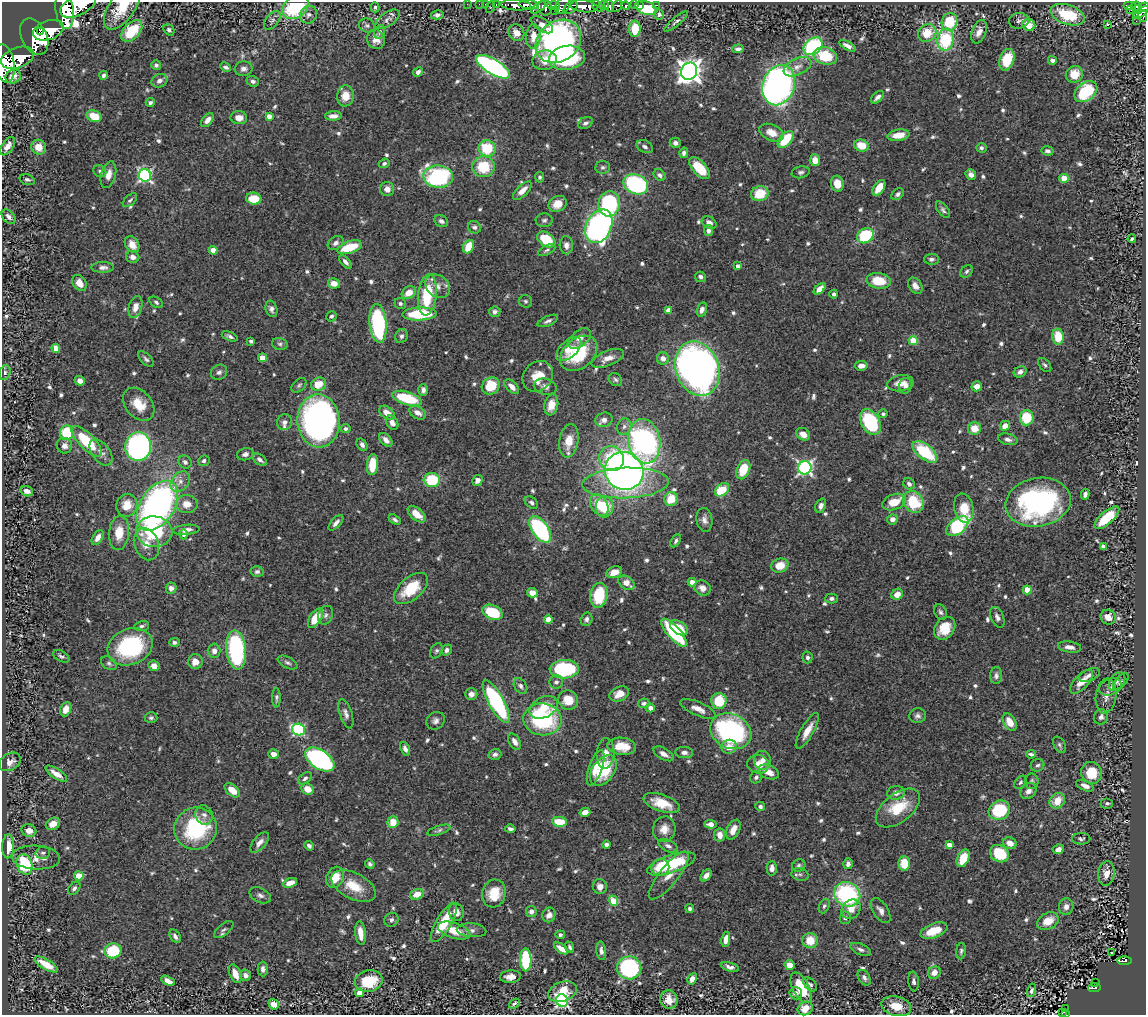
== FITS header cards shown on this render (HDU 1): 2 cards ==
NAXIS1  =                 1144
NAXIS2  =                 1013

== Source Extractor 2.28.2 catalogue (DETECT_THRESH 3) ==
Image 1144 x 1013 px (HDU 1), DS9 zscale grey, 1 PNG px = 1 image px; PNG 1148 x 1017 px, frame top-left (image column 1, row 1013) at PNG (2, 2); each listed source drawn as its Kron ellipse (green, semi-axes under 4 px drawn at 4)
Background 0.645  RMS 0.023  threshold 0.0694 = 3 sigma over >= 5 px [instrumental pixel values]
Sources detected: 753; of the 753, the 500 brightest by FLUX_AUTO listed and drawn (253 fainter detections omitted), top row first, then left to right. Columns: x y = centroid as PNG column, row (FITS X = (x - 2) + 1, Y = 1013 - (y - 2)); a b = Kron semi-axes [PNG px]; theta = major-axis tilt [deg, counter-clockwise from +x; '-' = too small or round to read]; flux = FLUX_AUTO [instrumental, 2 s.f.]
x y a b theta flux
467 4 2 2 - 6.4
479 4 2 2 - 7.4
486 4 3 3 - 45
496 4 3 2 - 22
78 5 19 10 27 3700
516 5 15 5 -3 1300
528 5 10 5 -7 1200
563 5 9 6 52 380
609 5 7 4 -60 540
634 5 3 2 - 12
639 5 3 2 - 11
656 5 3 2 - 15
1130 5 6 3 0 110
553 6 6 4 -4 380
584 6 13 6 -7 2300
598 6 7 4 -44 540
604 6 5 3 - 640
617 6 6 4 61 150
626 6 4 3 - 340
1136 6 5 3 - 96
122 7 26 12 55 44
295 7 14 10 37 120
375 7 5 3 - 3.9
490 7 6 3 63 74
538 7 8 4 33 200
1144 7 5 3 - 190
545 8 8 7 - 340
571 8 8 5 40 670
646 8 11 6 -20 130
1137 9 4 3 - 87
65 10 19 9 -82 4000
1131 10 2 2 - 4.2
554 11 2 2 - 15
1141 12 9 4 36 290
659 14 5 5 - 4.7
309 15 9 8 - 6.4
437 15 6 4 15 4.9
1068 15 18 9 -18 68
1143 16 6 4 -82 230
387 19 14 7 36 5.9
272 20 11 6 52 5.4
1019 21 10 7 10 6
1136 21 2 2 - 8.8
676 22 15 4 39 5.6
950 22 9 7 70 59
1108 24 3 3 - 46
367 25 8 6 -21 3.7
542 25 12 6 -34 14
1029 25 6 6 - 24
635 29 8 5 86 46
48 30 16 9 18 2600
169 30 6 5 - 4.4
40 31 3 3 - 640
132 31 13 8 47 60
380 32 7 5 66 4
979 32 12 7 70 11
516 33 9 7 -54 14
927 33 10 8 37 39
533 36 12 7 86 20
34 37 19 12 -64 3300
376 39 10 8 -66 14
946 40 11 8 79 100
558 41 24 20 38 580
813 46 10 7 38 160
847 46 9 4 -29 8.1
738 49 6 4 2 5.6
825 56 12 8 -15 61
17 58 17 10 20 2600
567 58 18 12 7 180
545 60 12 10 9 22
1007 60 11 7 71 56
1052 60 4 4 - 5.2
4 63 19 10 -79 3100
156 65 5 4 - 4.4
226 67 6 4 -28 4.4
493 67 19 7 -31 410
797 67 15 8 25 14
243 69 9 7 5 7
689 71 9 8 - 1500
418 72 5 4 - 5.7
1074 74 9 8 - 29
104 75 4 4 - 4.4
13 77 8 6 34 10
159 81 8 6 27 7.1
253 81 6 5 - 4.9
779 85 21 16 70 670
1086 92 13 9 38 94
345 96 10 8 83 21
877 97 8 4 42 6.2
150 102 4 4 - 4.1
94 116 7 5 -23 34
269 116 4 4 - 11
333 116 8 4 2 8.5
239 118 8 6 -4 12
207 120 8 5 52 9.5
585 123 7 5 28 5.3
772 133 13 8 -22 19
898 135 11 5 10 23
786 140 10 6 49 65
675 143 5 5 - 6
861 145 7 6 - 33
8 146 10 5 56 11
39 147 7 7 - 22
645 147 9 6 -28 5.6
487 148 8 8 - 61
981 148 5 5 - 4.4
1048 151 6 4 -9 5.1
684 153 5 4 - 5.9
815 160 6 5 - 18
384 163 5 4 - 3.7
483 167 11 10 - 62
603 167 7 6 - 4.1
700 168 13 7 -47 46
100 171 7 6 - 3.8
801 172 9 6 11 4.5
971 174 5 5 - 8.4
108 175 13 7 75 14
145 175 6 6 - 330
659 175 6 5 - 4.9
438 177 15 11 -5 240
540 177 5 4 - 3.7
1064 178 4 4 - 33
27 179 8 5 -17 4.1
636 184 13 9 -24 180
837 184 8 6 -74 18
879 188 8 5 56 24
387 189 7 7 - 9.8
522 191 12 5 44 15
760 194 9 7 20 45
898 194 7 5 41 4.8
254 199 7 6 - 37
130 200 9 5 44 3.7
558 204 9 7 31 20
609 204 12 10 83 170
943 210 10 5 -52 4.4
9 217 8 5 -46 6.3
544 220 8 7 - 4.5
441 221 7 5 -29 5.8
709 223 8 5 -32 10
599 226 18 12 65 540
474 227 7 6 - 4.3
708 230 5 4 - 7.1
865 236 9 7 30 90
1132 238 4 3 - 3.5
546 239 10 6 -34 57
336 243 8 6 33 7.2
132 244 9 6 -58 18
566 245 9 6 -86 8
350 247 13 6 18 60
468 247 7 5 65 31
213 250 4 4 - 23
547 250 9 4 25 4.2
133 257 7 6 - 9.3
931 259 7 5 1 4.8
345 262 8 4 -48 6
738 266 4 4 - 7.2
103 267 11 5 0 6.7
967 271 7 5 46 3.6
700 277 5 5 - 5.1
878 281 12 8 -7 43
79 283 9 6 -56 17
334 283 6 5 - 14
438 286 14 10 -41 16
915 286 9 6 -54 9.2
820 289 7 4 46 14
409 293 7 5 32 18
834 294 4 4 - 3.9
427 295 20 9 83 81
526 301 6 6 - 3.4
156 302 7 5 -34 3.5
400 304 6 5 - 3.5
135 307 11 6 74 14
271 309 8 5 -74 5.9
702 309 7 5 73 7.8
668 310 4 4 - 15
495 312 6 5 - 4.9
420 314 17 6 2 96
331 316 5 5 - 3.6
548 321 11 5 24 5.2
378 323 19 8 -84 210
230 336 8 4 -22 4.6
401 336 7 6 - 4.9
1058 337 8 6 -83 38
580 338 13 7 39 10
251 341 4 3 - 3.4
913 341 4 4 - 56
280 344 8 6 -14 4.3
56 348 4 4 - 20
569 349 15 8 43 15
579 353 21 15 40 94
262 358 4 4 - 33
608 358 17 7 22 16
663 358 6 6 - 9.7
146 359 10 5 -46 4.2
1045 365 8 5 -50 3.6
861 366 6 4 8 11
697 369 28 21 -71 1000
219 372 8 7 - 5.5
1020 372 7 5 33 6.3
5 373 8 5 74 4.4
538 376 17 14 48 28
615 380 7 6 - 3.7
80 381 5 4 - 8.9
900 383 13 8 8 15
319 384 8 6 22 26
299 385 8 6 44 3.6
491 386 9 8 - 47
905 386 8 6 74 8.5
977 386 5 5 - 12
512 387 9 5 -45 11
545 387 11 8 -13 8.1
423 390 6 4 89 6.8
407 398 15 6 -17 80
139 404 19 13 -49 30
551 405 10 7 78 19
387 413 9 5 -36 15
418 413 9 6 -30 12
883 414 4 4 - 3.5
1027 418 7 7 - 54
604 420 8 7 - 9.8
318 421 26 21 -86 600
285 422 8 7 - 6.8
870 422 14 9 -59 130
392 423 8 5 -57 9.1
624 426 8 7 - 6.1
1005 426 5 5 - 13
974 428 6 6 - 26
346 429 5 4 - 4.4
67 433 7 6 - 74
803 434 7 6 - 12
1008 439 10 5 -13 6.3
386 440 8 5 -47 8
87 441 20 7 -45 83
569 441 17 9 81 27
644 441 22 16 -80 430
362 445 6 5 - 6
64 446 8 7 - 8.9
138 447 14 13 - 390
101 452 15 9 -52 10
925 452 14 7 -39 92
245 454 8 6 15 6.7
612 459 13 12 - 58
260 460 8 5 -35 5.9
204 461 6 5 - 4.1
185 462 7 6 - 5.1
372 465 10 5 85 42
805 468 7 6 - 390
743 470 10 6 68 48
624 471 19 18 - 690
432 480 8 7 - 69
477 480 6 5 - 6.9
180 481 11 8 48 11
626 483 43 15 2 220
909 484 6 5 - 5.5
722 490 8 5 40 62
27 491 6 5 - 11
1085 494 5 4 - 5.9
671 499 7 6 - 34
894 502 12 7 20 31
914 502 11 9 -52 69
1038 502 33 24 10 300
531 503 7 5 -40 4.1
187 504 11 9 -4 17
127 505 11 10 - 25
599 505 11 8 -58 30
157 506 28 17 57 550
821 506 7 5 67 7.9
605 507 10 9 - 55
964 508 14 9 -78 35
417 514 10 6 -42 19
1107 518 15 6 41 56
892 519 5 5 - 9.2
395 520 6 4 -33 4.1
704 520 12 8 -83 8.7
336 523 10 4 47 7.2
957 526 13 7 39 140
540 529 15 8 -55 180
186 530 13 5 4 9.5
154 532 18 15 -5 130
119 533 17 10 84 31
184 534 5 4 - 6.4
98 538 8 5 59 12
676 541 7 4 60 3.5
146 544 16 12 -69 21
1103 547 4 4 - 10
780 566 9 7 18 27
257 572 6 5 - 4.3
614 572 8 5 19 15
692 582 4 4 - 17
626 583 9 6 -33 15
171 588 5 5 - 7.6
702 588 8 7 - 12
411 589 20 11 41 62
1027 590 4 4 - 43
532 593 5 5 - 12
897 594 6 5 - 14
599 595 12 8 80 63
832 598 6 5 - 4.7
492 612 10 7 -24 65
940 612 8 6 -63 4.3
326 615 10 7 67 6.4
997 617 11 6 -66 6.6
1108 617 8 7 - 17
315 618 11 6 57 38
548 619 4 4 - 27
586 619 7 6 - 5.5
142 626 7 5 10 4.1
679 628 10 6 -34 28
945 628 12 9 52 30
674 633 17 6 -49 130
174 642 5 4 - 3.7
130 647 23 18 22 150
1070 647 12 5 -7 10
236 650 19 10 -84 180
447 650 6 5 - 4.9
214 651 7 6 - 8.7
436 651 8 5 57 3.8
61 656 9 5 -29 4.1
808 657 6 5 - 4.5
195 661 7 7 - 15
109 663 9 6 -32 4
288 663 10 5 -27 4.5
154 666 6 5 - 10
564 669 15 9 3 150
1089 675 11 5 22 6.7
996 676 8 6 89 5.1
1121 681 10 5 49 3.7
556 682 7 6 - 5.1
1081 682 15 7 47 21
1117 682 10 7 55 5.4
521 686 8 6 -58 5
1110 687 12 8 23 7.6
471 694 6 6 - 9
619 694 10 7 22 19
1106 696 17 10 82 14
276 698 9 4 -89 3.4
568 700 10 9 - 29
719 701 8 7 - 56
496 702 24 7 -61 240
644 703 6 5 - 4.4
544 707 15 10 28 32
650 708 4 4 - 9.1
66 709 7 5 68 14
698 709 19 7 -23 14
346 714 15 6 -72 8
917 716 8 7 - 5.8
1101 717 8 7 - 7.1
151 718 6 5 - 3.6
542 719 19 16 -7 170
435 721 10 8 39 7.4
1010 722 9 6 -59 23
299 729 6 6 - 190
731 731 21 17 -25 300
807 731 20 6 60 19
515 742 9 5 -58 10
1059 745 8 5 -60 3.9
622 746 14 8 -7 31
729 747 8 7 - 15
405 749 7 4 -68 6.6
684 752 9 5 -4 6.5
606 753 15 9 87 14
273 754 5 4 - 8.9
495 754 6 5 - 4.5
663 754 11 5 -31 9.3
1031 754 4 3 - 3.8
320 759 16 9 -34 330
762 760 9 8 - 9.9
10 762 11 8 29 9.9
758 764 11 9 -13 17
1038 765 7 6 - 4
596 768 18 6 70 20
603 771 17 11 54 83
768 772 11 6 -23 18
1092 773 11 10 - 47
56 774 12 5 -34 15
756 777 6 5 - 4.3
305 778 8 5 36 4.7
1032 781 7 7 - 4
1020 782 7 5 50 3.6
1085 786 9 5 -23 9.1
308 789 6 5 - 21
232 790 9 5 -41 18
1028 791 9 7 41 9.4
896 793 9 7 10 8.2
1057 801 8 7 - 26
661 803 19 8 -19 37
1107 803 6 5 - 4
760 806 5 4 - 4.1
898 808 26 14 38 57
999 810 11 9 28 100
585 812 5 4 - 13
204 815 10 8 -68 8
393 822 6 5 - 27
559 822 7 5 -7 41
53 824 7 5 30 16
710 824 6 4 -7 10
196 829 21 21 - 150
510 829 5 3 - 4.3
664 829 13 11 76 18
439 830 12 4 17 4.1
733 830 10 6 63 15
29 831 7 6 - 15
720 835 6 5 - 11
1081 839 9 5 -1 3.8
260 842 12 6 50 8.5
1010 843 7 5 -23 15
607 845 4 4 - 5.9
949 845 4 4 - 11
8 846 12 6 88 33
309 846 5 4 - 4.2
668 846 10 5 -27 6.5
1058 849 5 4 - 9.8
43 853 7 6 - 4
999 854 10 8 -32 68
36 858 24 12 -3 21
963 858 9 6 66 40
904 863 7 5 -88 33
25 864 10 7 -70 110
370 864 5 4 - 3.9
671 864 25 9 18 110
848 864 5 4 - 5.9
799 866 7 6 - 3.8
660 867 9 8 - 28
772 868 7 5 89 9.1
800 874 9 6 -10 4
1106 874 12 8 83 16
79 876 5 4 - 35
669 876 30 9 51 22
706 876 7 4 48 8.2
335 877 11 8 67 29
290 883 7 4 20 17
354 886 24 13 -26 39
600 887 7 7 - 9.5
74 888 7 5 50 4.7
494 893 14 11 75 40
417 894 7 5 18 18
847 894 13 12 - 190
260 895 11 7 -26 6.5
613 901 5 4 - 45
824 906 7 5 67 3.5
1066 907 8 7 - 10
690 908 4 4 - 4.1
851 909 10 9 - 17
881 910 14 7 -57 8.8
456 912 9 7 -68 12
531 912 5 5 - 6.8
549 915 7 6 - 9.9
845 918 6 5 - 4
391 920 7 6 - 4.3
1048 921 11 8 27 24
444 922 22 7 60 54
224 930 11 5 41 4.5
454 930 17 8 -18 31
471 930 15 7 -5 7.1
934 931 14 7 21 35
360 933 12 5 -83 19
560 935 4 4 - 4
175 936 7 5 -58 6.3
726 939 7 4 81 12
810 940 7 7 - 28
570 947 6 4 -70 3.6
561 948 8 4 -36 14
860 949 11 5 -23 5.7
113 951 8 7 - 88
601 951 9 5 -85 6
961 951 8 5 84 3.8
1112 953 3 3 - 3.6
526 960 11 5 -89 110
1124 961 7 4 -1 61
46 964 13 5 -30 25
790 965 5 5 - 16
730 967 9 4 -18 6
629 968 12 11 - 190
263 969 7 5 -89 6.2
934 972 6 6 - 13
235 974 10 5 -66 20
246 975 5 5 - 7
510 977 10 6 4 12
864 978 8 5 -58 4.9
692 979 6 4 59 11
168 981 7 4 -28 11
369 981 14 10 12 57
914 981 10 5 -83 4.9
1095 982 4 2 - 3.5
810 984 8 5 -44 4.1
801 988 16 8 -63 59
1095 988 6 4 3 58
1031 990 7 4 72 4
562 992 15 9 20 28
360 993 4 4 - 33
796 993 6 6 - 7.8
669 1000 9 8 - 17
562 1001 6 6 - 340
514 1003 6 3 38 3.7
274 1004 5 4 - 12
896 1006 15 9 -14 25
805 1008 8 6 31 23
1066 1009 3 2 - 5.4
1062 1012 3 3 - 3.8
1065 1013 3 2 - 11
At the frame edge (FLAGS 8, measured only in part): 7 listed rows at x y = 78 5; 122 7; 295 7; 1144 7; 65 10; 4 63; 1065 1013
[253 fainter detections neither listed nor drawn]